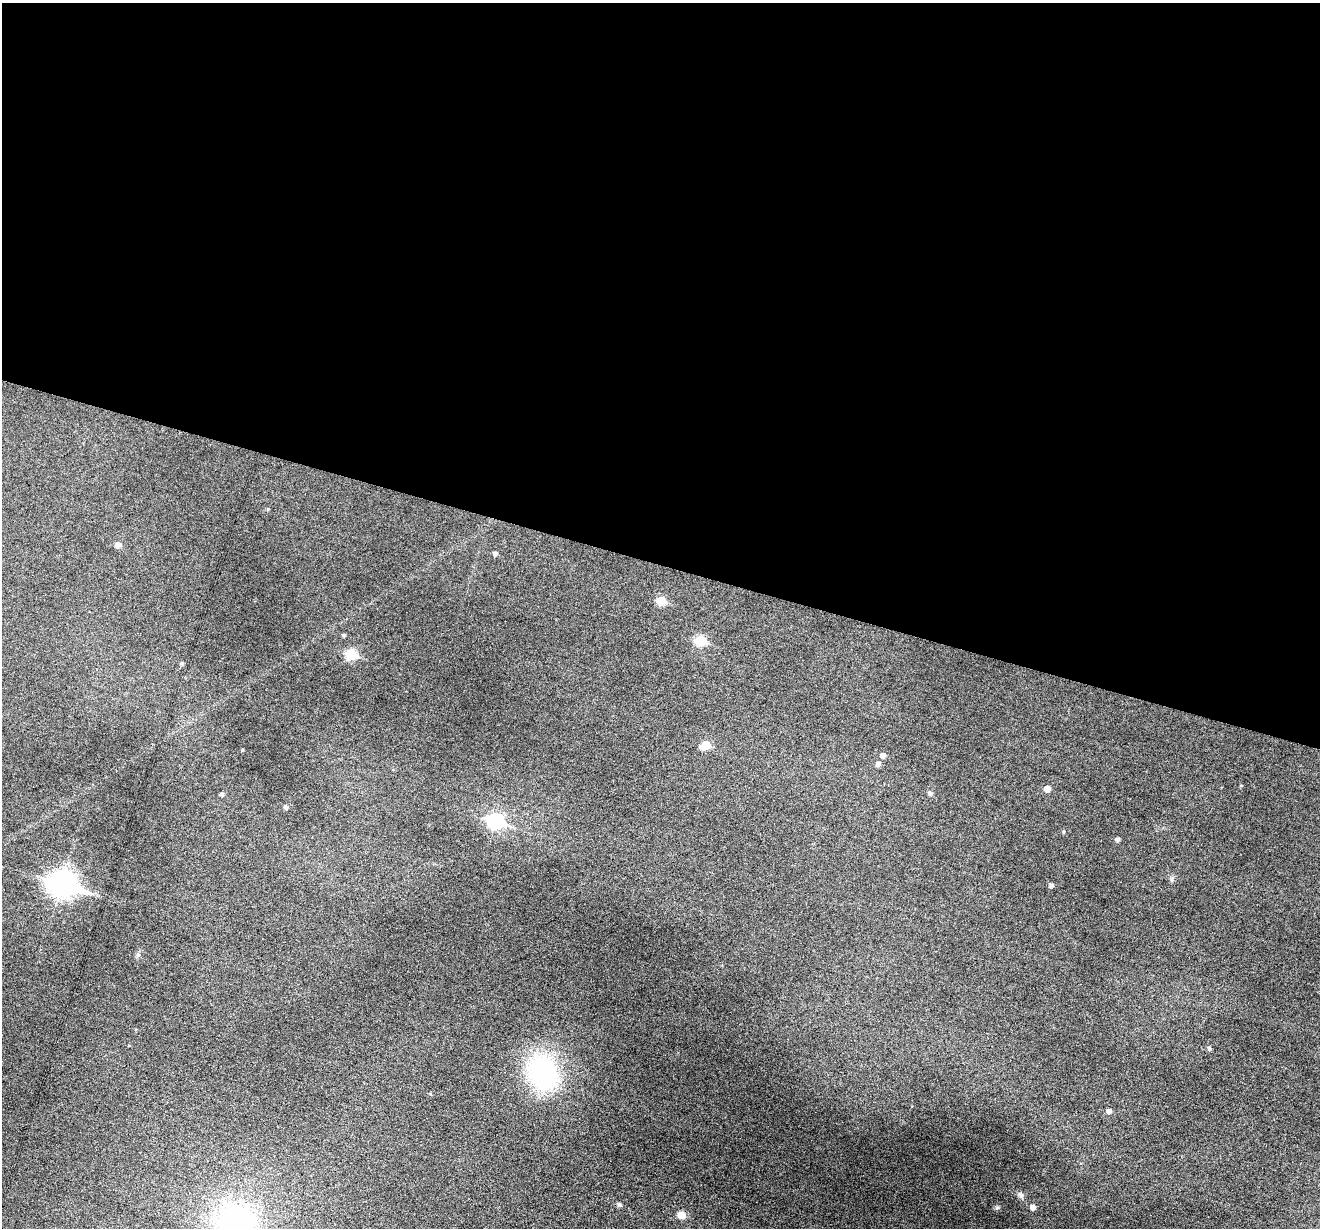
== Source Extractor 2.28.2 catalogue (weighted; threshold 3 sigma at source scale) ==
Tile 3 of 4 x 4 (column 3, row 1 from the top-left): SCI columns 2639-3956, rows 3935-5160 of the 5274 x 5288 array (HDU 1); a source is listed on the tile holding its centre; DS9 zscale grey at full resolution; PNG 1322 x 1230 px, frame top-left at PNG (2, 3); no overlay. Shown black and unused: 46% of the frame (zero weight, under 3 of 6 exposures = <1% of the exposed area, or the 3 px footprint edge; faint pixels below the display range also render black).
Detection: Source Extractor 2.28.2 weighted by HDU 2 'WHT'; one run over the whole footprint, this tile lists its part. Background 0.0501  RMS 0.0057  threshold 0.0234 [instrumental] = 3 sigma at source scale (4.09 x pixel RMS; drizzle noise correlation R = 1.36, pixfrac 0.8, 0.05/0.05 arcsec/px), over >= 5 px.
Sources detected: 29; all 29 listed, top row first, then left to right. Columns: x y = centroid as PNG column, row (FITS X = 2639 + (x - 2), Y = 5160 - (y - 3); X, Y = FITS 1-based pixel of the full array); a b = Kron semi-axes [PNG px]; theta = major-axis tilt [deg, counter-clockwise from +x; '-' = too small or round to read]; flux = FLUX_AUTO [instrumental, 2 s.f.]
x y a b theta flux
268 509 5 3 - 0.47
118 544 6 5 - 2.5
495 554 5 4 - 1.5
661 601 6 5 - 15
344 635 4 4 - 0.79
700 641 6 6 - 24
351 654 6 6 - 29
182 663 4 4 - 0.74
706 745 8 6 25 10
242 750 4 3 - 0.5
883 755 6 5 - 2.2
878 764 6 5 - 1.9
1047 789 5 5 - 3.9
930 793 5 5 - 1.2
222 794 5 4 - 1
286 807 5 4 - 1.1
496 821 8 7 - 80
1117 839 4 4 - 1.3
62 883 12 9 -17 470
1051 885 5 4 - 1.4
1209 1048 5 5 - 0.93
543 1072 32 25 -61 79
1109 1111 5 5 - 2.1
1021 1195 8 7 - 1.7
620 1204 6 5 - 1.2
1033 1207 5 5 - 2.6
997 1208 6 4 19 0.79
681 1215 6 5 - 8
235 1222 45 39 -1 93
Isophote crosses this tile's border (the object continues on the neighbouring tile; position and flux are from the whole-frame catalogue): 1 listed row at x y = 235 1222
Unlisted compact peaks at least as high as the median listed source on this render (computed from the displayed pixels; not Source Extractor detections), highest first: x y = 1171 879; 1063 832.